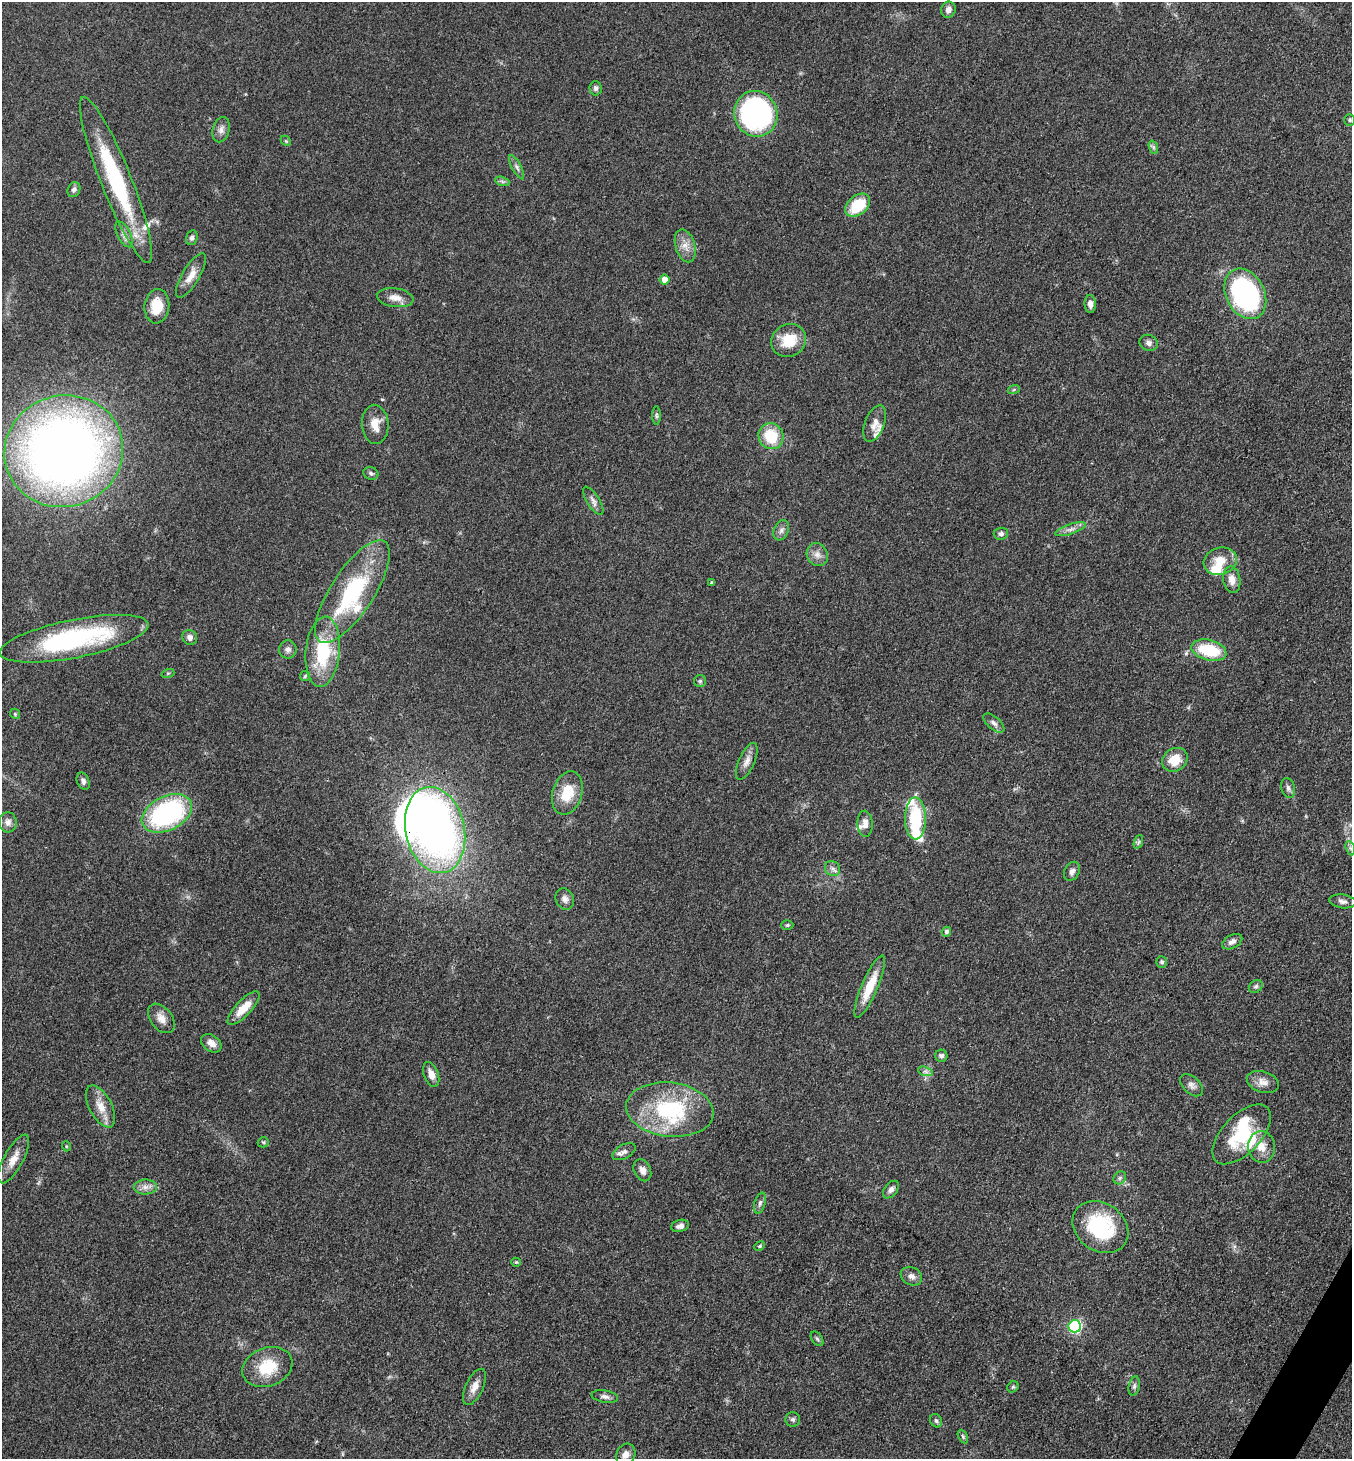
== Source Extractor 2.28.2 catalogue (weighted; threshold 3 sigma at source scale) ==
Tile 6 of 4 x 4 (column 2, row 2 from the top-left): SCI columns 1639-2988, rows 2917-4373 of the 5839 x 5832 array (HDU 1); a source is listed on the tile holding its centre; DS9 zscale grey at full resolution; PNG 1354 x 1461 px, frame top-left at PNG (2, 2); each listed source drawn as its Kron ellipse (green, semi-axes under 4 px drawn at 4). Shown black and unused: <1% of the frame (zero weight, under 3 of 4 exposures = <1% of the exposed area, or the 3 px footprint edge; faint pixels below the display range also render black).
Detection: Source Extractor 2.28.2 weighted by HDU 2 'WHT'; one run over the whole footprint, this tile lists its part. Background 0.0829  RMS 0.0057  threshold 0.0257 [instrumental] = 3 sigma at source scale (4.5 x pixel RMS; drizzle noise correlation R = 1.50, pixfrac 1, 0.05/0.05 arcsec/px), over >= 5 px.
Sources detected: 119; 4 inside a brighter object's white glare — neither listed nor drawn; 7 inside a brighter listed object's ellipse — not listed separately; the other 108 listed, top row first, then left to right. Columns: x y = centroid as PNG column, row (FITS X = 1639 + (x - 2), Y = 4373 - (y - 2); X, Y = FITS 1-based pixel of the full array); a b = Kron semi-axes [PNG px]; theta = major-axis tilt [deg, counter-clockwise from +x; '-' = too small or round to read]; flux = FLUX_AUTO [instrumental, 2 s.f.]
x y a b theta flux
948 10 8 7 - 3.2
595 88 7 6 - 1.5
756 114 23 21 -67 110
1349 120 6 5 - 1.2
221 130 13 8 75 3.1
286 141 6 4 -45 0.76
1153 147 7 4 -71 1.1
517 167 13 4 -62 2
116 180 89 15 -68 66
502 181 7 4 -19 1.1
74 190 8 6 66 1.9
858 205 14 9 39 23
124 234 14 6 -63 3
192 238 7 5 74 1.7
685 246 17 10 -74 5.6
191 275 25 8 59 6.8
664 280 5 5 - 5.3
1245 294 26 19 -63 110
395 298 18 9 -8 5.3
1090 304 9 5 -85 3
157 306 17 12 83 13
789 340 18 16 32 16
1149 343 9 8 - 2.1
1014 389 6 4 20 0.82
656 416 9 4 -90 1.1
375 424 19 13 -86 8.1
875 424 19 9 70 4.8
771 436 13 12 - 20
64 451 59 55 17 550
371 473 7 6 - 1.5
593 501 16 6 -58 2.8
1070 529 16 5 18 3
781 530 10 7 68 2.5
1001 534 7 6 - 1.7
817 555 12 10 -60 3.9
1220 561 17 13 17 9.4
1232 580 13 8 -81 4.9
712 583 4 3 - 1.3
352 592 59 21 57 63
190 637 8 7 - 2.7
74 639 75 19 11 81
288 649 9 8 - 2.5
1209 650 18 10 -14 26
323 652 35 17 84 36
168 673 6 4 18 0.9
305 676 5 5 - 0.99
700 681 6 6 - 1
15 714 5 4 - 0.78
994 723 13 6 -41 2.4
1175 760 13 11 35 11
747 761 20 8 66 4.2
83 781 9 6 -66 2.1
1288 788 10 6 -74 2.1
567 793 22 14 73 16
167 813 27 17 27 94
915 818 21 10 -89 35
8 822 10 9 - 3.3
865 824 13 7 -87 3.9
435 830 44 29 -78 280
1138 842 7 4 70 1.2
1350 848 7 4 -70 1.4
832 868 8 7 - 2.2
1072 871 10 7 64 2.4
565 899 11 9 -62 2.9
1343 901 13 7 -8 2.6
787 925 6 5 - 0.9
946 932 5 4 - 1.7
1232 942 11 6 28 2.7
1162 962 5 5 - 1.2
870 986 33 8 66 15
1256 986 7 6 - 1.2
244 1008 22 7 47 9.7
161 1018 16 11 -52 5
211 1043 11 8 -36 4.4
941 1056 6 6 - 1.5
925 1071 7 4 -19 1.6
431 1074 13 7 -70 4.7
1263 1082 16 10 -17 4.7
1192 1085 13 8 -42 2.9
101 1106 23 11 -62 8.3
670 1110 44 27 -7 55
1242 1134 37 19 46 33
263 1142 5 5 - 0.86
66 1146 5 3 - 0.48
1261 1147 16 13 -86 7.6
624 1152 12 7 29 2.9
14 1159 27 9 61 7.3
642 1170 11 8 -65 3.4
1120 1178 7 5 46 1.3
145 1187 11 7 1 3.3
891 1190 10 6 51 2.2
760 1203 11 5 74 1.8
680 1226 9 6 16 2.6
1100 1227 30 24 -35 47
759 1246 5 4 - 0.87
516 1262 5 4 - 0.7
911 1276 11 8 -29 3
1075 1326 6 6 - 81
817 1339 8 5 -54 1.2
267 1367 26 19 21 21
1134 1386 10 5 77 1.6
474 1387 19 9 64 5.2
1013 1387 6 5 - 0.96
605 1397 13 6 -9 2.4
793 1420 7 7 - 1.4
936 1421 7 5 -58 1.4
963 1436 7 4 -64 1.1
626 1454 11 9 62 3.7